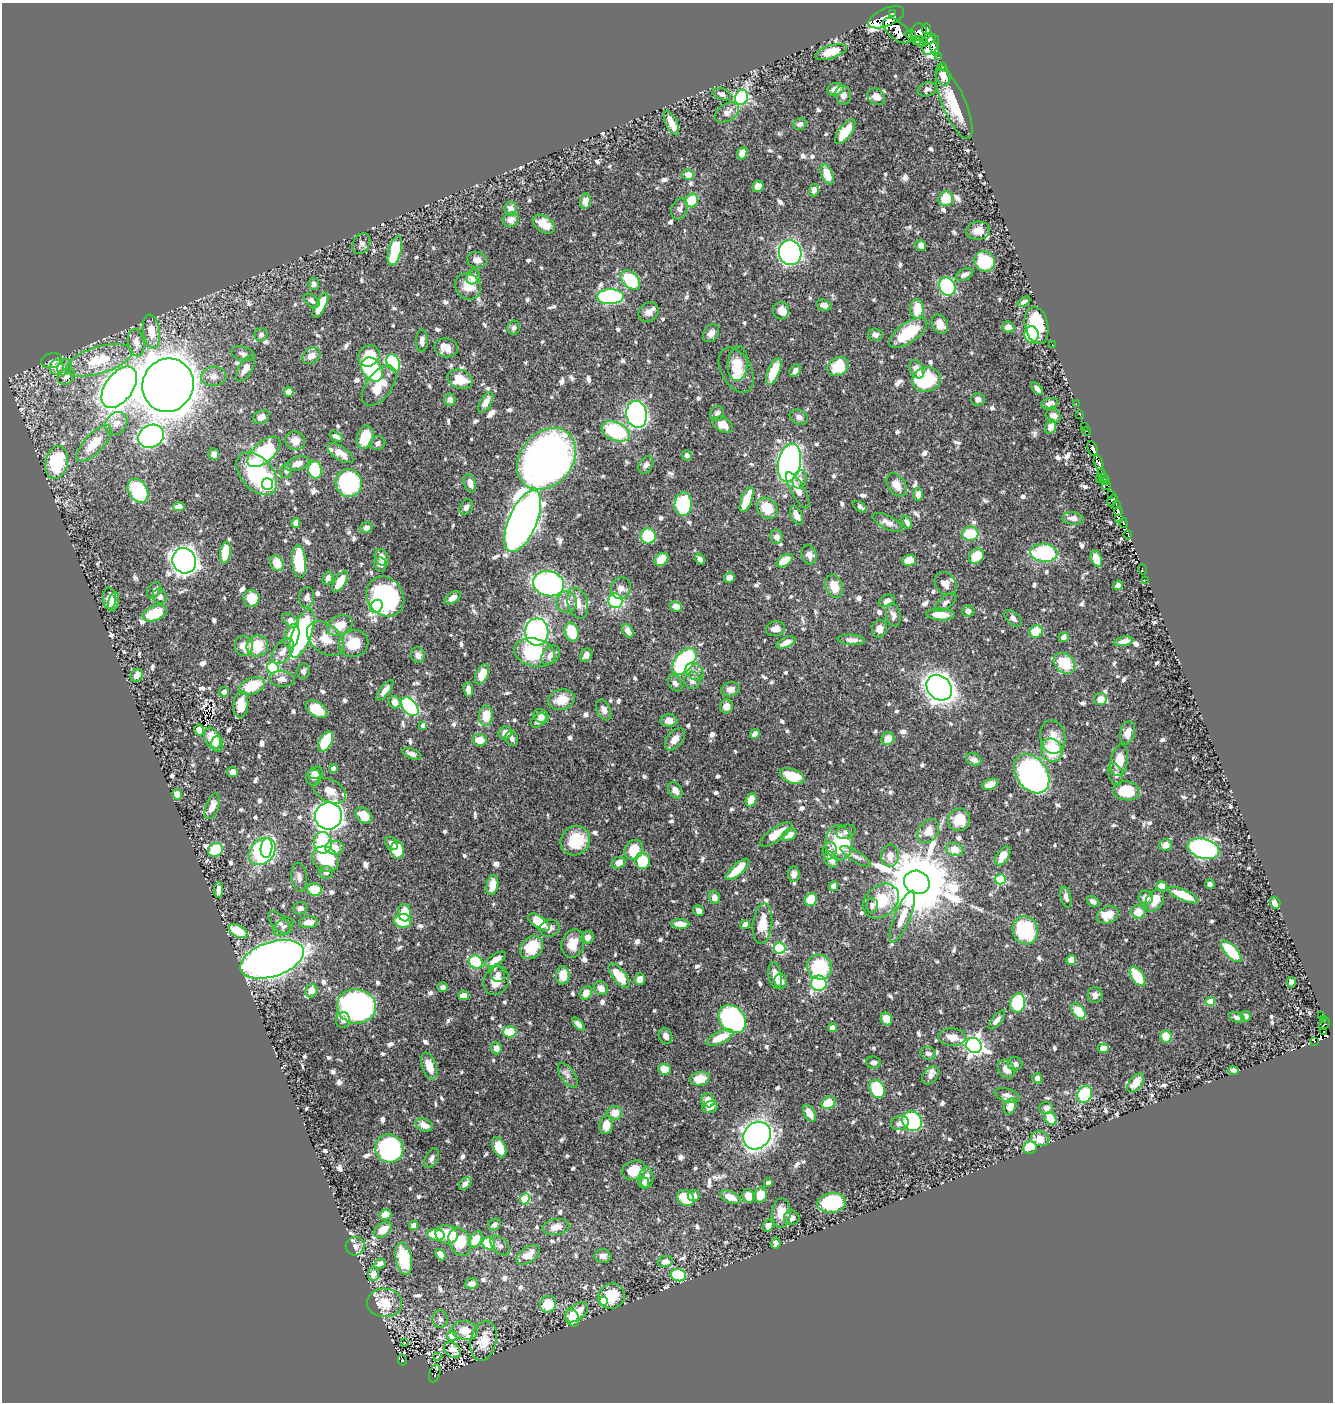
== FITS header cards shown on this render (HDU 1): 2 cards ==
NAXIS1  =                 1331
NAXIS2  =                 1400

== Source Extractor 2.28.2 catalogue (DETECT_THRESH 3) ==
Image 1331 x 1400 px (HDU 1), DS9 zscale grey, 1 PNG px = 1 image px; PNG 1335 x 1404 px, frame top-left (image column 1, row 1400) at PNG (2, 3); each listed source drawn as its Kron ellipse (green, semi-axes under 4 px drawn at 4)
Background 0.446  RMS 0.0079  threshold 0.0236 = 3 sigma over >= 5 px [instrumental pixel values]
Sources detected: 924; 11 with non-positive FLUX_AUTO (blend fragments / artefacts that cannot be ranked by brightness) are neither listed nor drawn; of the other 913, the 500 brightest by FLUX_AUTO listed and drawn (413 fainter detections omitted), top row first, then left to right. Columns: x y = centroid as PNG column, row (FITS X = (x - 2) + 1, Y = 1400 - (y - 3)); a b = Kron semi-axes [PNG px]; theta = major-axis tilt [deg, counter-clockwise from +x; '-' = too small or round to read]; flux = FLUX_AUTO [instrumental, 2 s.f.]
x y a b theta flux
892 14 4 3 - 330
886 17 19 9 23 840
926 29 5 4 - 57
897 31 17 8 -40 470
919 32 8 8 - 210
910 34 5 4 - 46
929 39 7 4 32 74
916 41 4 2 - 13
921 42 6 5 - 37
931 45 10 7 56 210
934 49 7 4 -78 170
831 52 16 6 18 16
938 57 3 2 - 8.4
943 67 3 3 - 4.2
943 75 10 7 -72 5.5
836 89 8 6 16 5.1
927 89 9 7 18 2.4
722 94 9 6 -18 3
843 95 9 8 - 3.6
742 97 8 6 66 88
876 97 9 7 -36 4.8
954 104 38 11 -67 26
727 113 13 8 32 4.6
671 123 13 5 -64 8.8
800 124 7 5 18 2.3
845 132 14 6 53 17
742 153 6 5 - 6.8
827 174 10 5 -69 12
688 175 6 5 - 5.9
758 186 6 5 - 4.8
814 190 6 5 - 2.6
946 199 7 7 - 14
692 200 7 6 - 19
585 201 8 5 83 4.6
511 209 7 6 - 5.3
679 209 11 7 68 3.1
511 220 8 7 - 4.2
544 224 12 7 -35 8.1
978 231 12 9 3 5
361 244 11 8 61 2
921 245 6 5 - 2.2
395 251 15 6 75 27
790 253 12 11 - 210
477 260 10 8 -13 3.4
984 261 11 10 - 25
964 274 9 5 26 2.5
473 277 7 6 - 5.6
630 280 11 7 -44 38
314 284 6 5 - 2
468 286 14 12 -47 10
947 287 9 7 -61 64
610 297 13 7 2 88
312 301 9 5 -37 2.1
1024 302 7 4 31 2.1
320 305 14 5 63 12
824 305 8 5 -16 3.1
917 309 9 6 -87 12
781 311 8 8 - 5
648 312 11 8 42 3.6
940 324 10 7 -62 6.7
1037 325 19 11 -78 31
1008 327 6 5 - 3.5
514 328 7 6 - 2.1
151 331 17 8 -82 9
711 333 10 7 54 3.2
908 333 22 10 35 28
1032 334 8 7 - 38
261 335 7 6 - 2.2
875 335 7 6 - 2.5
422 341 11 6 89 2.4
136 343 14 8 -78 5.1
1052 344 2 2 - 18
446 348 12 9 -9 6.6
243 354 12 7 -17 2.6
311 356 10 7 33 4.5
369 356 11 10 - 17
99 360 34 13 17 24
52 361 11 7 12 3.7
393 363 9 6 -64 41
738 363 17 10 84 11
57 367 7 7 - 6.8
65 367 8 7 - 2.1
838 367 11 9 32 19
245 369 15 7 59 4.9
917 369 10 7 -60 5
372 370 13 9 -54 43
736 370 24 15 -61 11
795 371 7 5 57 2.4
774 372 14 6 67 17
66 376 9 7 42 3.2
214 376 12 10 3 3.8
460 379 13 9 -21 13
926 379 14 12 15 38
168 385 27 25 65 1300
379 386 23 12 53 13
119 387 23 13 54 540
1037 389 7 3 -49 2.2
289 392 5 5 - 3.6
978 399 7 6 - 2.4
450 400 6 5 - 2.1
486 402 11 5 59 4.2
1050 403 9 5 14 2.4
1076 404 3 2 - 9.7
717 413 8 7 - 2.2
637 414 13 10 -80 220
1080 415 3 2 - 3.4
1053 416 7 7 - 2.9
261 417 9 6 35 3.4
799 417 9 7 -22 2.7
116 424 12 10 49 5.2
723 425 11 7 -28 6.7
1050 427 7 5 73 3.3
1085 427 3 3 - 11
616 431 15 9 -23 46
1087 431 4 3 - 3.4
151 436 13 11 26 140
336 436 7 4 -27 2.7
365 437 12 8 73 15
295 441 10 9 - 5.4
94 443 23 9 46 13
377 443 8 6 15 2.3
1093 448 8 4 -67 210
264 452 20 10 42 42
340 453 15 6 -34 7.6
214 454 6 5 - 2.4
687 455 5 5 - 2.1
546 459 34 26 50 420
56 462 17 11 80 39
789 463 19 11 79 200
1098 463 8 4 -73 13
297 464 13 6 18 3.9
646 465 9 6 58 2.5
315 470 9 6 -79 26
286 471 7 6 - 2.1
1101 473 4 3 - 18
257 474 25 16 -49 59
1104 478 5 4 - 41
800 479 9 7 68 2.3
1099 479 3 3 - 7.4
1106 482 4 2 - 12
349 483 14 13 - 65
470 483 9 6 -72 4.1
267 484 6 5 - 72
897 485 12 8 -56 6.6
1107 486 4 2 - 23
798 490 20 7 -61 5.2
138 491 13 9 -59 32
918 494 6 4 88 3.2
1111 494 4 2 - 18
747 500 13 5 68 16
1112 500 6 4 61 130
683 504 12 8 85 33
1116 504 3 3 - 10
179 507 6 4 8 3.8
466 507 8 6 59 2.2
860 507 8 4 -34 2
767 508 11 9 -49 13
1118 511 4 3 - 98
796 515 10 5 -65 3
1073 518 11 6 -7 3.6
1119 519 3 3 - 4
523 521 33 14 67 700
888 522 16 6 -26 3.8
907 522 7 4 -61 2.4
296 523 5 4 - 4.1
1123 523 5 3 - 22
366 528 6 5 - 2.7
970 534 8 7 - 20
1128 535 4 3 - 59
648 536 7 7 - 23
776 537 7 6 - 3.1
225 553 11 5 81 17
1044 553 13 9 -4 47
809 555 10 7 -73 3.5
976 556 8 6 45 12
382 557 8 6 -63 4.1
661 559 7 5 41 14
700 559 6 4 -56 2.7
1096 559 8 5 -67 9.4
909 560 7 5 1 6.7
184 561 13 11 -68 440
299 561 16 7 -84 29
785 561 9 5 35 8.9
277 563 8 6 -63 8.4
380 564 7 6 - 2.1
1142 569 5 3 - 3
328 578 7 5 65 2
729 578 5 5 - 2.6
1146 580 3 2 - 3.3
340 582 12 5 60 11
549 584 16 12 -14 110
945 584 12 10 -51 5.4
1118 585 5 4 - 4.6
834 586 12 8 -70 9.3
621 588 11 10 - 3.2
154 590 9 6 61 2.5
160 596 7 7 - 3.5
385 596 21 18 -55 72
307 597 10 7 84 2.4
109 598 11 6 -86 6.8
251 598 8 8 - 10
453 598 9 5 33 4.2
615 601 7 7 - 50
887 601 8 5 26 2.6
113 602 10 5 77 2.8
567 602 11 10 - 4.9
578 603 16 10 -74 6.9
946 603 13 6 40 2.2
376 606 7 6 - 64
676 606 6 5 - 5.8
968 611 6 5 - 2.8
155 613 12 7 22 17
893 615 12 7 -76 2.8
941 615 14 6 -3 10
1013 618 10 6 -43 2.3
291 621 10 5 -37 5.4
340 625 13 9 25 9.7
775 629 10 7 11 4.5
879 629 9 7 78 3.6
628 631 7 5 -58 3.7
537 632 14 11 90 110
572 632 9 7 -71 19
1036 632 7 6 - 14
302 633 25 9 70 94
292 636 12 7 75 14
1064 637 5 4 - 2.2
326 639 21 14 -39 11
851 640 13 5 -4 3.5
1124 641 9 4 9 4.7
786 643 10 5 22 4.7
353 644 15 13 20 14
244 646 10 9 - 6.5
257 646 11 10 - 14
283 651 14 9 54 4.9
535 653 21 14 -14 33
418 655 8 7 - 2.8
550 655 11 7 45 3.9
586 655 7 5 58 3.2
684 661 16 9 51 110
1065 663 12 9 -39 19
273 668 6 5 - 55
303 671 8 6 78 2
695 672 10 7 -43 2.9
482 674 10 6 65 13
137 675 7 5 52 4.1
282 679 13 8 -4 3.5
692 681 8 8 - 4
675 683 9 6 -56 2.2
252 686 13 8 20 18
939 688 14 11 -45 450
468 689 7 4 -84 4.2
731 689 9 7 14 4.1
385 690 12 5 52 4.1
224 692 5 5 - 2.1
1100 699 6 6 - 4.8
561 700 14 10 14 10
395 702 6 5 - 4.8
241 705 13 7 84 11
726 706 7 6 - 4.4
410 707 11 6 -51 96
316 709 12 7 -33 16
604 710 11 7 -66 3.2
486 716 10 7 85 9.3
541 716 8 6 -34 4.2
539 720 9 6 36 4.2
669 721 8 6 -1 4.1
423 725 4 4 - 3.3
199 730 5 4 - 5.1
505 733 7 6 - 5
1127 733 11 7 75 4.4
755 734 5 4 - 3.6
1053 737 17 12 -80 7.9
212 738 11 7 -63 14
512 739 7 6 - 2.4
675 739 12 8 52 4.6
888 739 7 6 - 6.3
480 740 7 6 - 8.4
326 742 11 6 59 20
217 744 8 6 87 2.4
1052 750 12 10 -63 25
412 754 10 5 -21 2.1
974 760 8 6 -25 2.7
1119 760 16 8 80 11
333 768 4 4 - 3.1
233 772 5 5 - 4.9
315 773 7 6 - 6.3
1032 774 21 15 -54 160
1116 774 11 7 -74 2.4
792 776 13 7 -20 18
313 778 8 7 - 2.3
990 784 8 5 25 5.6
675 790 8 6 -55 3.7
330 791 17 11 -28 6.7
1126 791 13 9 -9 16
177 794 5 5 - 6.5
751 800 7 5 68 7.1
212 806 13 6 70 5.1
328 816 13 13 - 460
364 816 9 7 -38 11
959 820 11 10 - 12
928 831 13 9 55 7.6
846 832 10 7 19 2
776 834 18 6 35 11
789 835 8 5 26 6.6
575 841 15 14 - 20
323 843 11 9 -81 37
392 843 7 5 -44 2.5
839 843 17 13 -84 34
1166 845 6 5 - 4.7
266 848 10 6 84 45
335 848 9 7 -2 8.1
955 849 8 6 -14 7.3
1203 849 16 9 -15 150
215 850 7 6 - 23
397 850 9 7 -83 13
634 850 10 9 - 15
262 851 15 11 46 110
830 851 9 7 77 2.5
856 856 17 5 -31 3
890 856 11 8 89 6.1
1003 856 10 6 56 6.6
325 859 14 12 -39 28
831 859 9 6 -62 5.5
642 861 8 7 - 19
619 863 7 5 20 4.2
738 869 15 5 42 14
326 872 7 6 - 2.2
794 874 8 6 -86 2.6
299 877 14 7 -84 3.6
1001 879 5 5 - 38
917 882 13 11 -23 5800
1210 884 5 4 - 2
492 885 10 5 80 9
833 886 5 4 - 3.4
1162 886 5 5 - 5.9
219 890 8 4 90 3.8
314 890 7 6 - 13
1183 895 16 5 -23 17
714 897 7 5 -72 3.1
1066 897 11 5 -76 2.9
1146 898 7 7 - 4.4
811 899 7 5 56 13
1155 900 12 8 59 9.4
881 901 20 15 41 20
1093 901 7 4 -31 2.4
1275 903 6 5 - 7.4
872 905 7 6 - 2
300 908 7 6 - 2.4
699 911 5 5 - 2.7
1138 912 7 7 - 7.7
404 913 9 6 -82 14
1108 915 11 8 22 10
902 917 28 8 68 8.4
403 921 9 7 -8 16
308 922 9 6 5 5.6
539 922 12 6 -34 11
279 923 14 7 -45 2.9
680 924 9 5 -5 5
745 924 5 4 - 2.7
762 924 20 9 84 13
283 927 11 7 40 2.4
549 928 10 8 11 3
1025 930 14 12 -72 41
238 931 10 5 -28 17
587 937 6 6 - 3.8
573 944 14 11 72 8.7
532 947 13 10 47 16
780 948 6 5 - 57
1231 951 14 6 -47 30
272 959 33 17 18 510
495 960 12 5 33 6.1
1071 960 5 5 - 7.5
476 962 7 6 - 36
819 967 13 12 - 33
498 974 8 6 -74 3.4
563 975 9 7 90 8.6
775 975 13 6 -81 6.8
619 976 14 6 -52 13
1137 976 11 6 -56 20
640 979 6 5 - 3.6
496 981 15 12 62 8.6
781 981 7 6 - 2.6
1291 982 5 4 - 3.2
819 983 8 7 - 46
443 987 5 4 - 2.2
601 988 7 6 - 4.5
311 991 7 6 - 5.3
586 993 7 5 55 5.8
1095 995 8 7 - 3
464 996 5 4 - 4.5
1210 1002 4 4 - 14
1018 1003 9 7 78 31
356 1006 20 17 -9 150
1078 1011 9 5 -52 15
1322 1015 3 3 - 13
1245 1016 5 5 - 3.3
1237 1017 8 5 -19 2.5
732 1019 15 12 -47 98
886 1019 7 5 -64 7
1323 1019 4 3 - 39
343 1020 8 6 85 2.7
997 1020 11 5 50 2.9
578 1024 8 4 -47 2.9
1324 1024 7 3 47 9.1
832 1028 4 4 - 6.2
1323 1031 3 2 - 14
510 1032 7 5 1 19
666 1036 8 6 -65 2.6
720 1037 14 6 25 12
952 1037 14 8 -4 6.4
1166 1037 6 6 - 11
1314 1041 3 3 - 190
974 1045 8 7 - 260
496 1048 6 5 - 3.9
1103 1048 5 4 - 8.4
928 1053 8 6 -15 2.3
873 1062 7 6 - 2.6
1015 1064 7 6 - 2.4
429 1066 14 7 -70 8.9
664 1069 6 5 - 7.3
1006 1069 10 7 -54 6.1
1234 1070 5 4 - 2
568 1075 14 7 -56 2.8
930 1075 10 7 52 3.6
1037 1078 5 4 - 2.8
700 1079 10 6 11 11
1136 1083 11 6 52 7.1
877 1089 10 7 -62 32
1085 1094 9 7 63 30
1007 1095 13 6 -15 3.2
708 1100 7 6 - 5.2
829 1103 8 5 32 11
1010 1106 8 6 66 5.4
710 1107 8 6 13 3.8
1046 1108 7 6 - 2.3
615 1113 7 7 - 6.9
809 1113 9 5 -59 5.7
1050 1119 7 5 -53 8.7
912 1121 10 9 - 64
900 1123 9 7 19 3
424 1125 9 6 -25 5.7
606 1125 9 6 80 7.9
757 1136 15 12 45 330
1040 1139 9 7 -15 7.2
499 1147 11 6 -66 13
389 1148 14 14 - 110
1030 1148 7 6 - 27
432 1158 10 6 61 2.1
634 1170 12 9 19 14
646 1177 10 7 90 4.3
644 1183 5 5 - 2.6
768 1183 4 4 - 2.1
465 1184 7 5 45 2.4
760 1195 8 6 82 9.2
694 1196 6 5 - 2.3
748 1196 7 5 -68 7.8
730 1197 11 5 -22 6.9
686 1198 9 7 -39 18
525 1199 5 5 - 31
832 1203 14 10 7 40
781 1213 15 9 88 8.3
385 1215 6 5 - 8.8
792 1218 8 7 - 3.4
414 1225 5 4 - 3.7
494 1225 7 5 36 2
768 1226 6 5 - 3.5
556 1227 13 8 10 7
383 1230 10 6 36 8
447 1234 11 9 -14 16
436 1235 8 5 -8 23
476 1239 9 6 57 8.9
460 1242 15 10 -66 18
489 1243 6 6 - 27
776 1243 5 4 - 2.2
500 1245 12 7 -46 2.5
355 1246 10 9 - 3
440 1255 6 4 -49 5.8
528 1255 13 7 34 8.9
603 1256 8 6 -7 2.9
404 1259 16 8 -78 27
665 1261 7 5 11 4
380 1264 6 4 25 2.1
373 1274 7 5 87 3
678 1275 8 6 -14 19
471 1284 7 5 15 3.5
612 1296 13 12 - 16
603 1301 4 4 - 12
385 1303 17 14 -4 14
548 1304 8 8 - 14
577 1312 13 7 37 9.4
572 1318 9 6 -68 10
440 1319 9 7 -81 2.8
465 1330 13 9 -8 9.5
452 1336 5 5 - 11
484 1341 20 12 77 12
404 1342 3 3 - 2.5
452 1350 9 6 -37 3.3
437 1357 3 3 - 3.3
402 1360 5 2 - 11
435 1373 9 5 75 9.3
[413 fainter detections neither listed nor drawn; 11 non-positive-flux detections neither listed nor drawn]